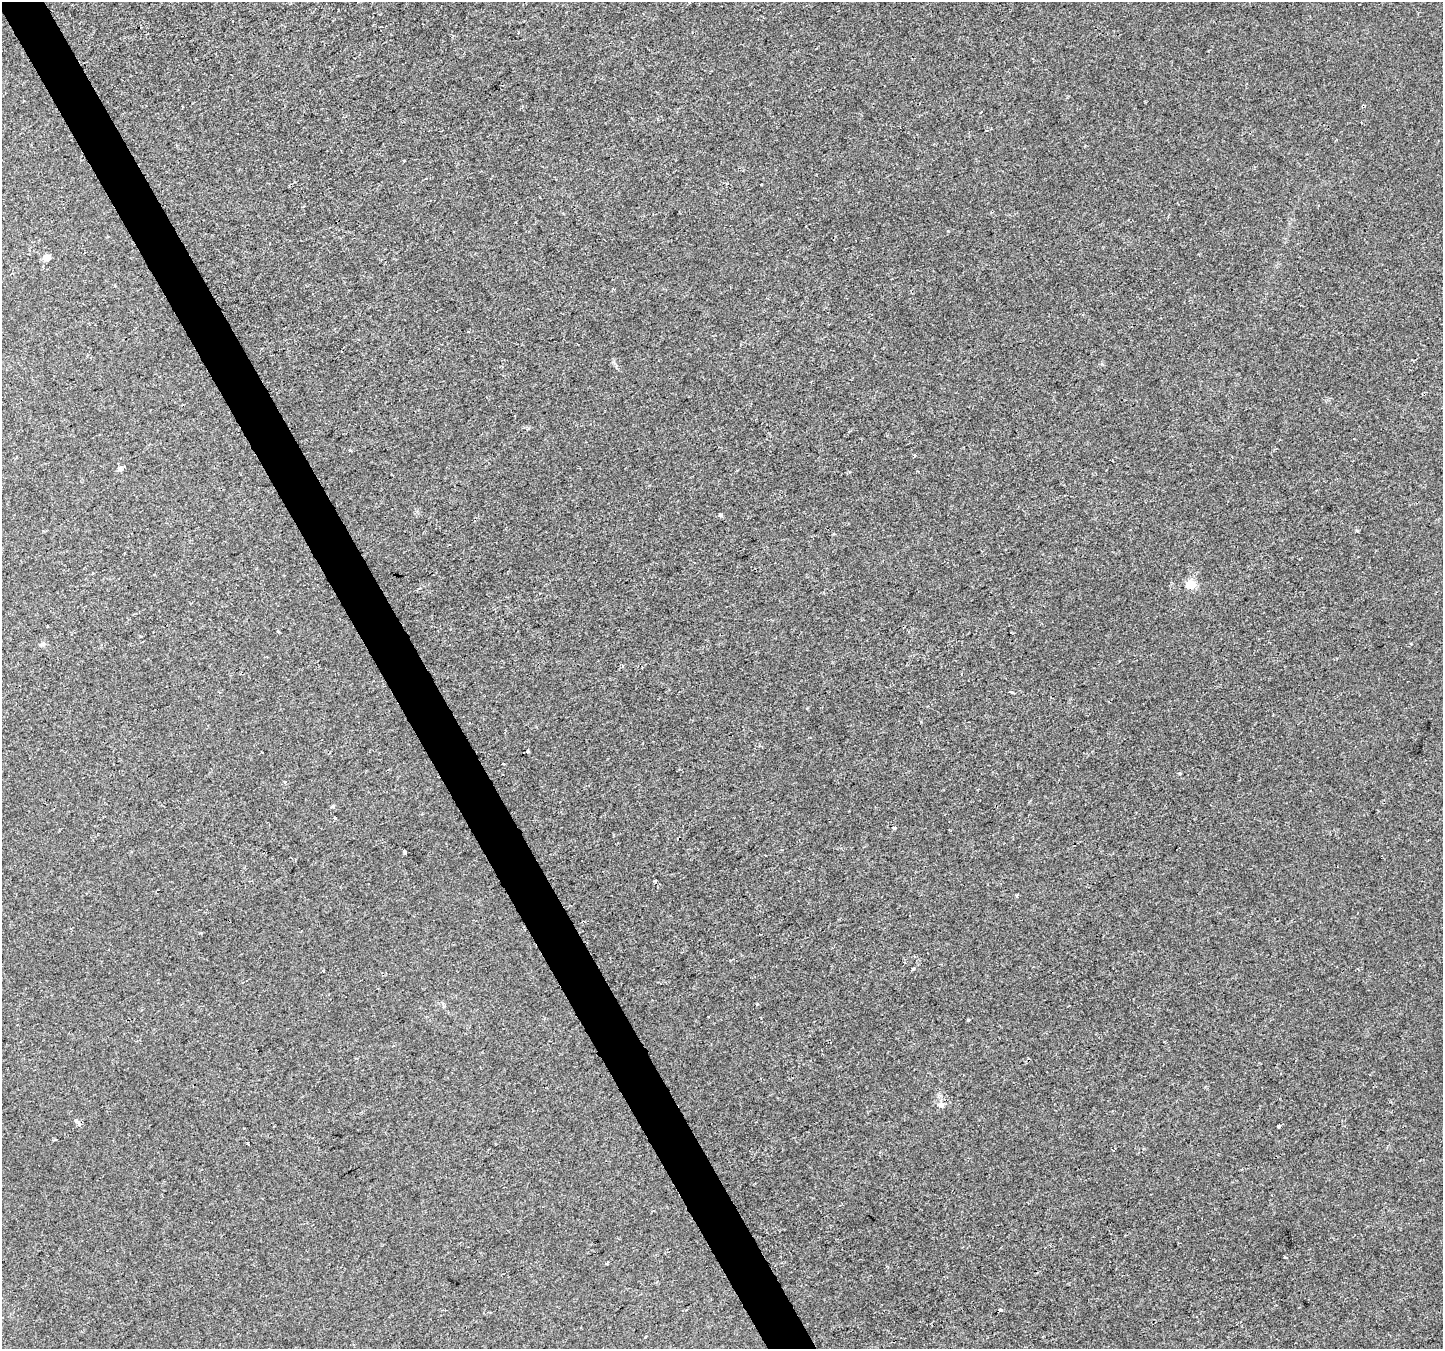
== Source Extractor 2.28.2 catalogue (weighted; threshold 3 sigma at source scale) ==
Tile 11 of 4 x 4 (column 3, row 3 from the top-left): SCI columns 2882-4322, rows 1448-2794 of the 5769 x 5649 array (HDU 1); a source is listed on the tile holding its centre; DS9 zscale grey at full resolution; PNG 1445 x 1351 px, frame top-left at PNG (2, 2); no overlay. Shown black and unused: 3% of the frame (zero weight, under 2 of 3 exposures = <1% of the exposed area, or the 3 px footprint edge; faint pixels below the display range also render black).
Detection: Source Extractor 2.28.2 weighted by HDU 2 'WHT'; one run over the whole footprint, this tile lists its part. Background 0.00101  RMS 0.0023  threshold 0.0102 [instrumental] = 3 sigma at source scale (4.5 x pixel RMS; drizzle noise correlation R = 1.50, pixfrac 1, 0.0396/0.0396 arcsec/px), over >= 5 px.
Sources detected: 28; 3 cosmic-ray / hot-pixel residue — not listed; the other 25 listed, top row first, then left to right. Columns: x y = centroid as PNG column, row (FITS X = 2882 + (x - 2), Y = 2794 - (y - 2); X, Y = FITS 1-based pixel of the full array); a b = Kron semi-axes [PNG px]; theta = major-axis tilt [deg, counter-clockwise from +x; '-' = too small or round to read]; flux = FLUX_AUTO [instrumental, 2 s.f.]
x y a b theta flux
689 3 3 2 - 0.22
981 112 3 2 - 0.16
404 161 3 3 - 0.19
46 258 7 6 - 1.8
350 451 4 3 - 0.27
120 468 8 6 86 0.56
720 515 6 5 - 0.35
1190 584 10 9 - 3.1
47 626 3 2 - 0.19
278 631 3 3 - 0.21
42 644 7 5 16 0.51
528 751 3 3 - 11
333 806 5 4 - 0.31
335 818 3 3 - 0.26
894 827 3 3 - 3
405 852 4 3 - 1.6
1016 896 4 3 - 0.33
913 969 4 3 - 0.6
968 1020 3 3 - 0.3
941 1105 9 7 0 0.91
1278 1127 3 3 - 5.4
248 1143 4 3 - 3.9
1113 1150 4 3 - 0.27
1284 1257 3 2 - 0.25
1000 1310 3 3 - 0.26
Unlisted compact peaks at least as high as the median listed source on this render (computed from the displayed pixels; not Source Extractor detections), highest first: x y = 1180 773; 757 1004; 1357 531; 1012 692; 948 231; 1102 364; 1411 644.